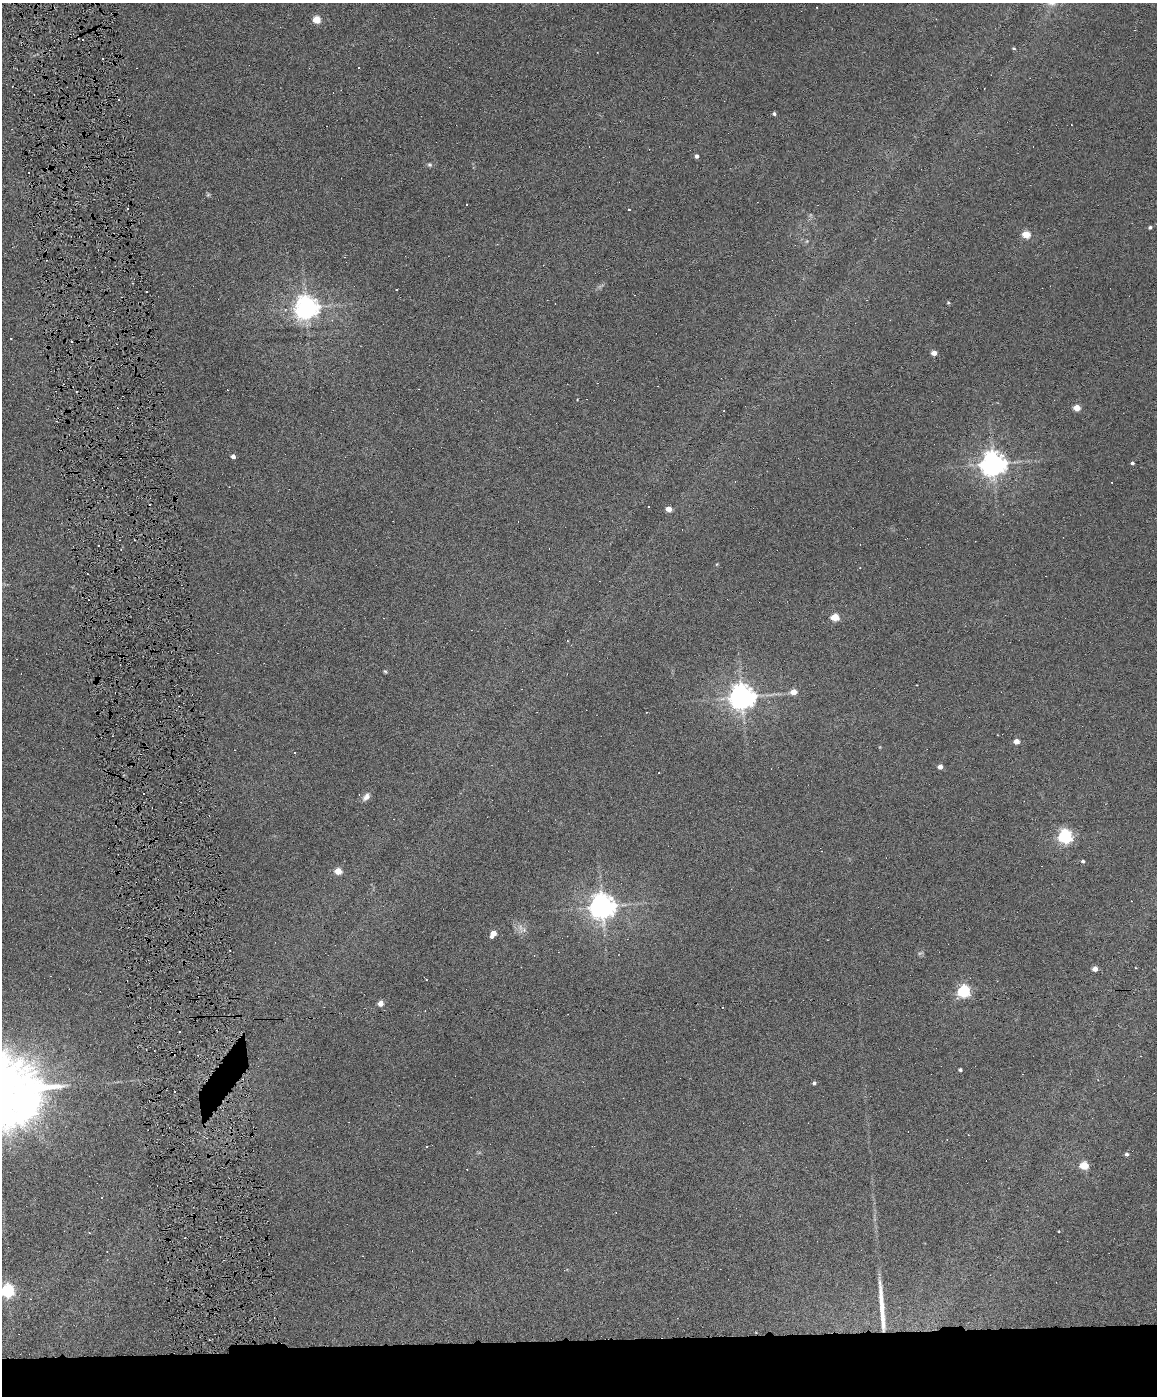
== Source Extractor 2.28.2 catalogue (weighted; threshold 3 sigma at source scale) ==
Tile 11 of 4 x 3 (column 3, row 3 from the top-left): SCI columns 2312-3466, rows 238-1631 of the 4622 x 4551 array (HDU 1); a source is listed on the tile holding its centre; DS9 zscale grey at full resolution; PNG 1159 x 1398 px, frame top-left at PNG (2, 3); no overlay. Shown black and unused: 4% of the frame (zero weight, under 6 of 12 exposures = <1% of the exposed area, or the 3 px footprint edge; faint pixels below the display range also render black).
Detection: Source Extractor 2.28.2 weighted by HDU 2 'WHT'; one run over the whole footprint, this tile lists its part. Background 0.0669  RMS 0.0034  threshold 0.0138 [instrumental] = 3 sigma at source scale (4.09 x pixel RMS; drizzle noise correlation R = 1.36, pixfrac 0.8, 0.05/0.05 arcsec/px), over >= 5 px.
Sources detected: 86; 2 too faint to see at this stretch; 41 cosmic-ray / hot-pixel residue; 1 long thin detection or spike segment (spike, bleed or trail) — not listed; the other 42 listed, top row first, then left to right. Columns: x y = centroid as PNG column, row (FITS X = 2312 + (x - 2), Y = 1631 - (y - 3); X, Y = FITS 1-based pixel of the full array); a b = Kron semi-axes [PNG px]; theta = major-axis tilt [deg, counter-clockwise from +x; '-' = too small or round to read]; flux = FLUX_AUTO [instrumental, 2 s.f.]
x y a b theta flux
317 20 5 5 - 9.2
82 39 2 2 - 0.38
1014 48 5 3 - 0.35
774 114 4 3 - 0.64
697 156 4 4 - 0.84
429 165 7 6 - 0.56
629 209 3 2 - 0.36
1150 227 4 3 - 0.53
1026 234 5 4 - 9.9
948 303 5 4 - 0.35
306 307 7 7 - 290
934 353 4 4 - 2.5
1077 408 4 4 - 5.2
233 457 4 4 - 1.3
1132 463 4 3 - 0.57
993 464 7 7 - 340
669 509 4 4 - 3.3
835 617 5 4 - 11
385 671 6 4 -3 0.35
793 692 4 4 - 4.6
742 697 7 7 - 370
1016 741 4 4 - 3.3
940 767 4 4 - 2.4
366 797 11 7 47 1.5
1065 836 6 6 - 78
1083 861 4 4 - 0.62
338 871 4 4 - 7.9
602 906 8 7 - 340
194 913 2 2 - 0.26
520 927 10 5 -89 1.2
493 934 6 4 60 4.3
1095 969 4 4 - 2.4
426 979 3 2 - 0.17
964 991 5 5 - 54
380 1003 4 4 - 3.6
960 1070 3 3 - 0.56
814 1083 4 4 - 0.52
427 1147 3 2 - 0.28
1127 1154 4 4 - 0.74
1084 1165 5 4 - 12
1059 1231 3 2 - 0.18
7 1291 6 6 - 66
Overlapping masked pixels (flux is a lower limit): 1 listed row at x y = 194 913
Isophote crosses this tile's border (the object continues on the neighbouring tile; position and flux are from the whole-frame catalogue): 1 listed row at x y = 7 1291